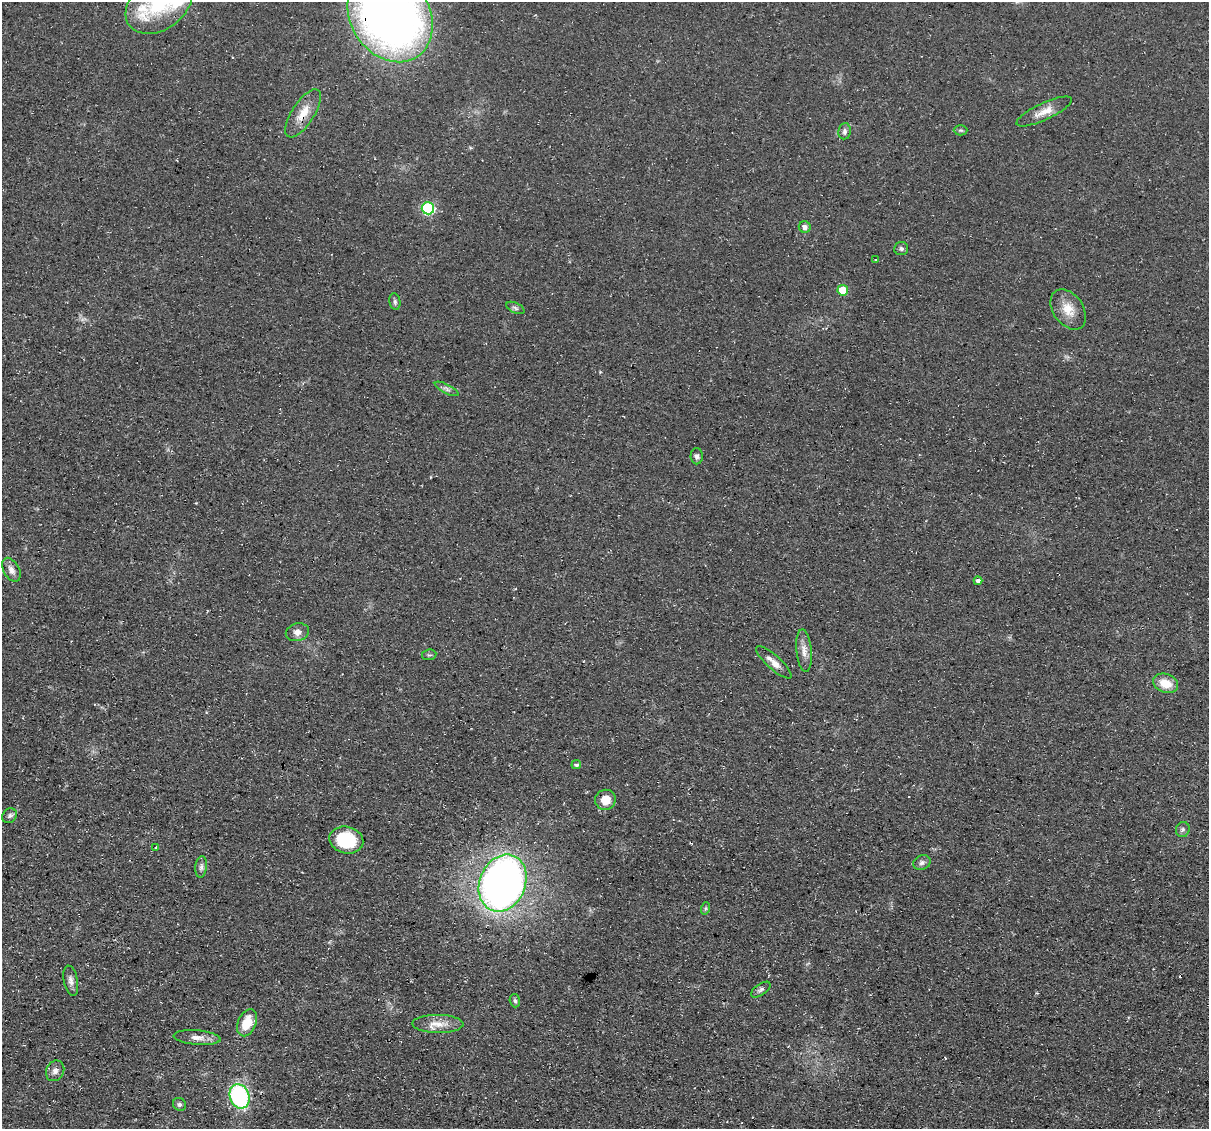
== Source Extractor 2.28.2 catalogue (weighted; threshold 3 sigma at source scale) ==
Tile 7 of 4 x 4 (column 3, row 2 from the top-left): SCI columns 2415-3621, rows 2483-3609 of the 4832 x 4851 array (HDU 1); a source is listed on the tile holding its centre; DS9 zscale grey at full resolution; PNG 1211 x 1131 px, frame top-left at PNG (2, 2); each listed source drawn as its Kron ellipse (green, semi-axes under 4 px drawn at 4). Shown black and unused: <1% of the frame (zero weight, under 3 of 4 exposures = <1% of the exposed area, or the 3 px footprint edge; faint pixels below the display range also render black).
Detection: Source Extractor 2.28.2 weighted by HDU 2 'WHT'; one run over the whole footprint, this tile lists its part. Background 0.0753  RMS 0.0077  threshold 0.0345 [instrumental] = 3 sigma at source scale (4.5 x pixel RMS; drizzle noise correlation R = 1.50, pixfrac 1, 0.05/0.05 arcsec/px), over >= 5 px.
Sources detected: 45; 2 cosmic-ray / hot-pixel residue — neither listed nor drawn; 1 inside a brighter listed object's ellipse — not listed separately; the other 42 listed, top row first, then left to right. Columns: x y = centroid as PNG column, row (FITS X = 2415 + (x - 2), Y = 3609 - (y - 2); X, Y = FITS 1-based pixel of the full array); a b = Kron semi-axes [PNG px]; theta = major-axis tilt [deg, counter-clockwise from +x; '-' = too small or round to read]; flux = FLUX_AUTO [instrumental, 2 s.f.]
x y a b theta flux
159 4 37 26 37 46
390 16 49 39 -56 600
1044 111 30 8 25 9.6
303 113 28 11 57 13
961 130 7 5 -1 1.3
845 131 8 6 83 2.4
428 208 6 6 - 87
805 227 6 5 - 3.2
901 248 7 6 - 1.9
876 259 3 2 - 1.2
843 290 5 5 - 19
395 302 8 5 -80 1.8
515 308 10 5 -25 1.9
1068 309 22 15 -54 13
447 389 13 4 -27 2.6
697 456 8 6 -89 2.3
11 570 13 8 -61 5
978 581 4 4 - 2.7
297 632 12 9 14 4.9
804 651 21 7 -84 6.4
429 655 7 5 10 1.4
774 662 23 7 -42 6.7
1166 683 13 9 -21 13
576 765 5 4 - 2
605 800 10 10 - 11
9 816 8 6 45 2.1
1183 830 8 7 - 2
346 840 17 13 -14 44
156 847 3 3 - 2.4
922 863 9 7 20 2.6
201 867 11 5 85 2.7
503 883 29 23 67 510
706 908 6 4 71 1.1
71 981 15 7 -79 4.1
761 990 11 5 35 2.3
515 1001 7 5 -72 1.7
247 1023 14 9 67 17
438 1024 25 9 -1 10
197 1038 23 7 -5 6.8
55 1071 11 8 61 4.1
240 1096 12 9 -69 91
179 1104 7 6 - 1.7
Overlapping masked pixels (flux is a lower limit): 2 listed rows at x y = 390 16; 303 113
Isophote crosses this tile's border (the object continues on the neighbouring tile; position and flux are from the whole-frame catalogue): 2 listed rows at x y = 159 4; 390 16